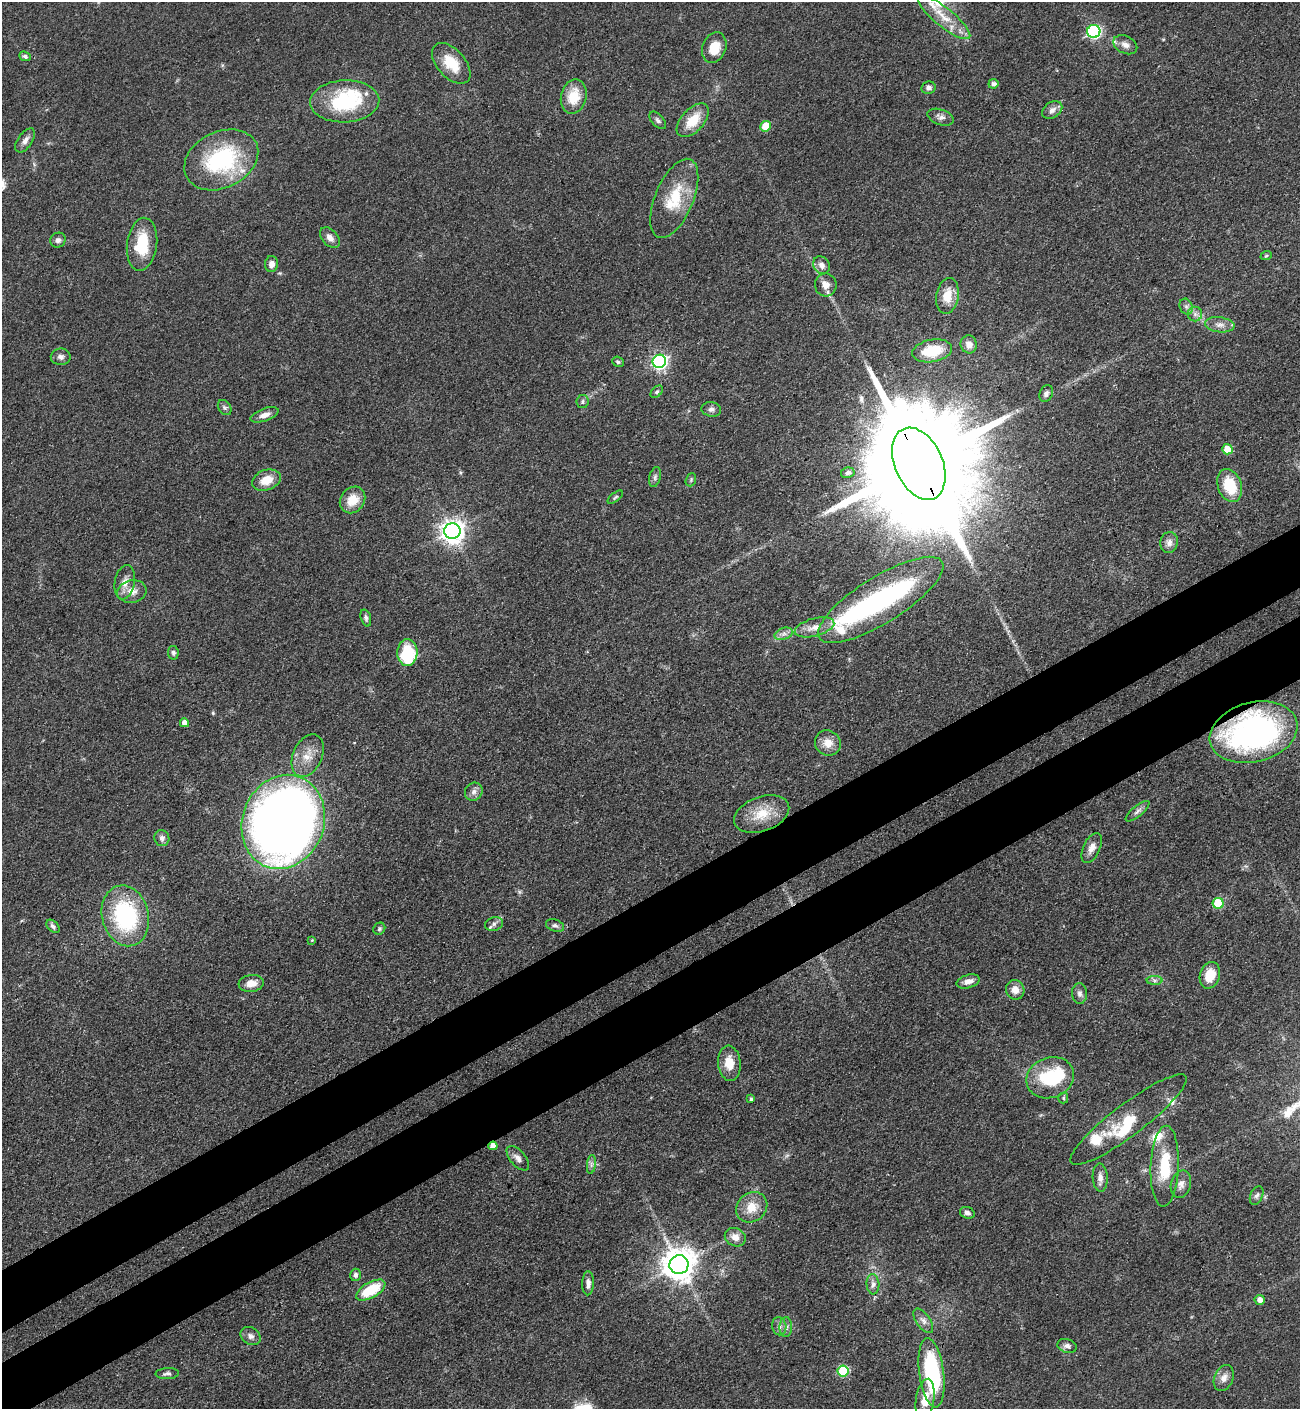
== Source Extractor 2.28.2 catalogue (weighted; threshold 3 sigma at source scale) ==
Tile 7 of 4 x 4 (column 3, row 2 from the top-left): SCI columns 2972-4269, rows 2912-4318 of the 5807 x 5823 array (HDU 1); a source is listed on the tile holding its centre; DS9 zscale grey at full resolution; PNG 1302 x 1411 px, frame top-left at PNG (2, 2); each listed source drawn as its Kron ellipse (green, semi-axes under 4 px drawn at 4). Shown black and unused: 9% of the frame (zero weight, under 3 of 4 exposures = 9% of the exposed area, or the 3 px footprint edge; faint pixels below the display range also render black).
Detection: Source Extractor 2.28.2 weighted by HDU 2 'WHT'; one run over the whole footprint, this tile lists its part. Background 0.0404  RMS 0.0045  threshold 0.0201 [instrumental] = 3 sigma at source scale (4.5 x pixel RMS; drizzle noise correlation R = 1.50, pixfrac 1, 0.05/0.05 arcsec/px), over >= 5 px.
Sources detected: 126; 1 too faint to see at this stretch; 5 inside a brighter object's white glare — neither listed nor drawn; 7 inside a brighter listed object's ellipse — not listed separately; the other 113 listed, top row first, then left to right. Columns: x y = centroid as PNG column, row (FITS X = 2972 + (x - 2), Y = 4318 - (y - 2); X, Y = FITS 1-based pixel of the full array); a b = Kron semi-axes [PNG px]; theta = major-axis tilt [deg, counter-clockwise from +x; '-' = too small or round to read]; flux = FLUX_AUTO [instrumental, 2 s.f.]
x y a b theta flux
944 17 32 9 -39 11
1094 31 6 6 - 74
1125 45 13 8 -26 2.8
714 48 16 11 70 8.2
25 56 6 4 -22 1.1
451 63 24 14 -48 12
993 84 5 4 - 1.7
928 88 7 6 - 1.4
574 97 17 12 77 11
345 101 34 21 3 35
1052 110 11 8 36 2.3
941 117 13 7 -18 2.2
658 120 11 6 -47 1.3
693 120 20 11 48 11
766 126 5 5 - 11
25 140 14 7 54 2.6
221 160 39 28 26 51
674 198 42 19 67 19
330 238 12 7 -48 2.7
58 240 8 7 - 1.7
142 244 26 15 83 17
1266 256 6 3 19 0.5
271 264 8 6 87 3.1
821 265 9 8 - 2.8
826 285 11 11 - 3.9
947 296 18 11 80 7.3
1186 307 8 6 -69 1.4
1195 314 7 7 - 1.8
1220 325 15 7 -6 3
969 344 9 8 - 3.1
932 351 20 11 11 15
61 357 10 8 0 1.9
659 361 7 6 - 110
618 362 6 5 - 0.97
657 392 7 5 45 0.98
1046 393 8 6 65 1.5
583 402 6 6 - 1
225 408 8 6 -55 1.1
711 409 10 7 -8 1.7
264 415 14 6 20 3
1227 449 5 5 - 7.1
919 464 38 24 -66 22000
848 473 7 5 8 1.5
655 477 10 5 75 1.4
266 480 15 10 20 7.4
691 480 7 5 71 0.73
1230 485 17 11 -69 15
615 497 9 4 38 0.79
353 500 14 11 50 8
452 531 8 8 - 370
1169 542 10 9 - 2.7
125 582 17 10 80 4.1
132 591 15 11 11 4.8
881 600 72 23 32 81
366 618 9 5 -73 1.1
814 627 20 9 15 5.2
784 634 9 5 19 1.8
173 653 7 5 -82 0.98
407 653 13 10 87 27
184 723 4 4 - 3.5
1254 732 45 30 14 120
828 743 13 12 - 5.3
308 756 22 14 65 7.6
474 792 9 8 - 2.1
1138 811 15 5 40 1.7
762 814 29 17 20 12
283 822 48 41 69 600
162 838 8 7 - 1.8
1092 848 16 8 65 3.4
1218 903 5 5 - 19
125 916 31 23 -76 51
494 924 9 6 18 1.7
53 926 8 5 -45 1.3
555 926 9 6 -20 1.3
379 929 6 5 - 0.84
312 940 4 3 - 0.42
1210 975 13 10 74 9.1
1154 980 8 4 0 1.1
968 981 12 6 16 2.8
251 983 13 8 7 4.4
1015 990 10 9 - 4.1
1080 994 10 7 -89 1.7
729 1063 17 11 -84 7.1
1050 1078 24 20 21 24
1063 1098 5 5 - 0.68
751 1099 4 4 - 0.86
1128 1120 72 16 37 20
493 1146 5 4 - 3.8
518 1158 15 7 -49 2.5
591 1164 9 4 82 1.2
1165 1166 41 14 88 19
1100 1178 14 7 -87 2.7
1181 1184 14 10 73 3
1257 1196 10 6 66 1.5
752 1207 16 14 39 7.7
967 1213 7 5 -21 1.5
735 1237 11 9 -26 3.9
679 1265 9 9 - 830
355 1275 6 5 - 1.3
588 1283 12 6 89 2.6
873 1284 10 6 -85 1.9
371 1290 16 7 30 19
1260 1300 5 5 - 3
923 1321 14 7 -55 2.4
779 1326 9 7 -79 1.8
786 1327 10 6 88 1.8
251 1336 11 8 -34 2.2
1067 1346 10 6 -16 1.9
843 1371 5 5 - 27
932 1373 35 12 -82 54
167 1374 12 5 3 1.5
1224 1378 13 9 66 3.2
925 1399 21 9 81 6.3
Overlapping masked pixels (flux is a lower limit): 4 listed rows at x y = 919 464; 1254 732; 283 822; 493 1146